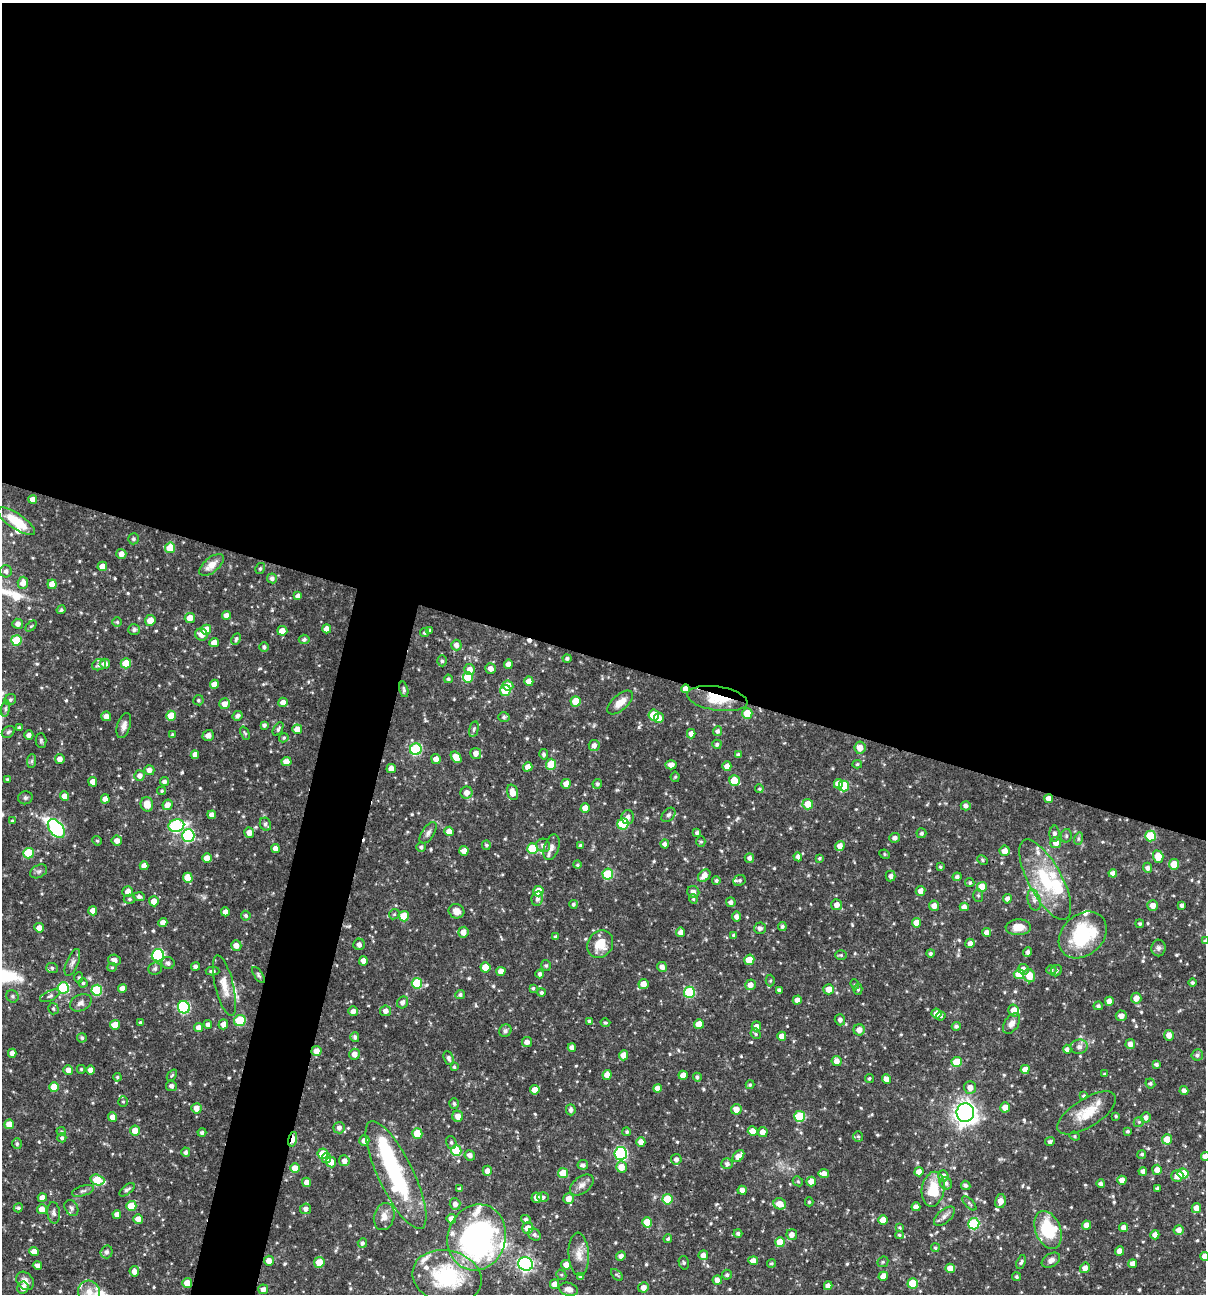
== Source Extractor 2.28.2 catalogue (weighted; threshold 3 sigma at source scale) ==
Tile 3 of 4 x 4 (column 3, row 1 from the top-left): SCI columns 2656-3859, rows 3876-5167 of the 5187 x 5168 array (HDU 1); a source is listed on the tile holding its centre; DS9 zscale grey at full resolution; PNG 1208 x 1296 px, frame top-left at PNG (2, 3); each listed source drawn as its Kron ellipse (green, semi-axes under 4 px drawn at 4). Shown black and unused: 54% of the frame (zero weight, under 3 of 4 exposures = <1% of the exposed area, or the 3 px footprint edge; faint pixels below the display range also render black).
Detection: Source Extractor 2.28.2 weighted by HDU 2 'WHT'; one run over the whole footprint, this tile lists its part. Background 0.064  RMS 0.0036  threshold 0.0161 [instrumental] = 3 sigma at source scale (4.5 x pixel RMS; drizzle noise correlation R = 1.50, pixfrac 1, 0.05/0.05 arcsec/px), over >= 5 px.
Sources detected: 638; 2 inside a brighter object's white glare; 2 cosmic-ray / hot-pixel residue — neither listed nor drawn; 18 inside a brighter listed object's ellipse — not listed separately; of the other 616, all 500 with FLUX_AUTO >= 0.459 (the completeness limit of this list) listed and drawn (116 fainter detections not listed), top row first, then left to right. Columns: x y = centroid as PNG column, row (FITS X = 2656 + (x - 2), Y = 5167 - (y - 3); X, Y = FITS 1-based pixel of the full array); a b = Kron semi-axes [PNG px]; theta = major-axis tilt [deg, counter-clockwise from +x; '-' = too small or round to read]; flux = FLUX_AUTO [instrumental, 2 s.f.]
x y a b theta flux
33 499 4 4 - 2.3
16 521 22 7 -34 9.7
133 539 5 5 - 0.83
170 548 5 5 - 8.3
121 554 5 5 - 2.1
211 565 15 7 40 3.7
102 566 5 5 - 2.8
260 569 5 4 - 0.66
6 571 6 6 - 1.2
272 578 5 5 - 1.2
23 583 6 5 - 2.7
52 584 5 4 - 3.3
298 596 4 4 - 1.8
61 610 4 3 - 0.56
226 615 4 4 - 2.1
190 618 5 5 - 3.5
150 620 5 5 - 3.9
117 622 4 4 - 0.57
18 624 5 5 - 1.4
31 626 6 4 44 0.47
327 629 4 4 - 2.3
134 630 6 5 - 1.1
206 630 5 5 - 6.5
429 630 4 4 - 0.5
282 631 5 5 - 3.1
425 633 4 4 - 0.59
201 634 6 6 - 2.5
236 639 6 4 64 0.74
304 639 5 4 - 0.87
16 640 5 5 - 13
214 643 4 4 - 2.9
456 645 5 5 - 1.6
264 647 5 4 - 0.89
567 659 4 4 - 0.88
442 661 5 5 - 0.72
126 663 5 5 - 7.4
105 664 5 5 - 2.1
508 664 4 4 - 2.1
99 665 7 5 21 1.1
491 668 5 5 - 1.8
470 669 5 5 - 2.7
468 677 5 5 - 11
448 679 4 4 - 0.72
529 681 5 4 - 3.1
214 684 4 4 - 2.6
508 686 5 5 - 3.6
404 689 8 4 -76 0.77
685 689 4 4 - 2.2
505 690 5 5 - 11
717 698 30 12 -9 10
10 700 6 5 - 0.77
198 700 5 5 - 0.73
576 701 5 5 - 7.4
283 702 4 4 - 2.2
620 702 16 7 40 3.7
225 704 5 5 - 2.6
6 709 8 4 82 0.79
747 713 5 5 - 7.2
654 715 5 5 - 8.4
106 716 5 4 - 2.5
171 716 5 5 - 5.6
237 716 5 4 - 1.1
504 717 6 5 - 0.58
659 718 5 4 - 3
264 725 4 3 - 0.87
124 726 13 6 71 1.8
19 728 3 3 - 0.6
278 729 7 4 58 0.73
297 729 5 5 - 3.3
474 729 8 4 76 0.78
717 731 5 4 - 1.1
8 732 7 5 34 0.75
245 733 7 4 -66 0.55
691 734 5 4 - 2.2
29 735 4 4 - 1.5
172 735 4 4 - 0.7
208 735 5 5 - 1.4
284 738 5 4 - 0.5
41 740 7 5 -88 0.65
717 744 5 4 - 0.8
594 745 5 5 - 1.9
860 748 6 5 - 3.4
416 749 6 5 - 32
476 753 5 5 - 2.2
544 754 5 4 - 0.86
195 755 4 4 - 2.2
738 755 4 4 - 0.82
456 757 6 4 -53 3.8
60 759 5 5 - 2.3
436 759 5 4 - 2.3
32 761 7 4 89 0.64
286 761 5 4 - 2.7
551 764 5 5 - 9.3
857 764 5 4 - 0.53
671 765 5 4 - 2.1
727 766 5 4 - 2.8
528 767 5 4 - 2.5
391 769 4 4 - 2.4
149 770 5 5 - 2.2
140 776 5 5 - 1.7
675 777 5 4 - 0.47
7 779 4 4 - 0.54
734 781 5 5 - 6.7
93 782 5 4 - 2.7
164 782 4 4 - 1.2
566 784 5 4 - 2.5
597 784 5 4 - 0.8
838 784 5 4 - 3.9
844 786 5 5 - 12
759 789 4 4 - 0.57
162 791 4 4 - 0.53
512 792 8 5 -74 3.3
466 793 6 6 - 2.2
64 796 4 4 - 2.5
25 798 7 6 - 0.87
1049 798 4 4 - 2.2
105 799 4 4 - 2.2
147 804 7 6 - 4.2
808 804 5 5 - 5.1
168 805 5 5 - 2.3
966 806 5 4 - 1.3
585 808 5 4 - 4.1
212 815 4 4 - 2
668 815 8 5 47 1.1
628 817 7 6 - 1.5
12 821 4 3 - 0.52
265 824 6 5 - 1
623 824 5 5 - 19
176 826 8 6 13 39
56 829 10 7 -50 60
449 831 5 4 - 2.7
249 833 5 5 - 2.4
428 833 12 6 56 1.4
697 833 4 4 - 0.84
921 833 5 5 - 0.8
1054 834 8 5 88 1.1
188 836 6 6 - 39
1066 836 7 5 78 0.76
1150 836 5 5 - 13
895 838 5 4 - 1.3
1078 839 6 4 72 0.59
117 840 5 5 - 2
97 841 5 4 - 0.49
701 841 5 4 - 0.56
1056 843 5 5 - 2.5
665 844 4 4 - 1.3
486 845 4 4 - 0.62
543 845 7 6 - 1.6
580 845 4 3 - 0.59
840 846 5 5 - 2.5
421 847 5 5 - 0.83
551 847 13 7 73 1.9
275 849 4 4 - 2.2
532 849 5 5 - 13
464 851 5 4 - 2.4
1005 851 5 5 - 2.9
28 853 5 5 - 12
885 854 5 4 - 0.51
798 857 4 4 - 1.2
1158 857 6 5 - 5.5
207 858 5 4 - 3.3
749 858 5 5 - 1.3
819 858 4 4 - 0.53
982 860 5 4 - 0.52
1174 864 5 5 - 6.2
577 865 4 4 - 0.52
144 866 4 4 - 2.3
940 867 4 3 - 0.57
1148 868 5 4 - 1.2
39 871 9 6 29 1
1113 873 4 4 - 1.9
608 874 5 5 - 16
704 876 7 5 47 2.9
891 876 5 5 - 1.4
957 877 4 4 - 0.94
188 878 5 5 - 5
716 880 4 4 - 0.7
740 880 6 5 - 0.74
1045 880 45 16 -61 21
970 883 4 4 - 0.57
982 887 5 5 - 7.9
538 891 5 5 - 6.5
920 891 5 5 - 2.2
128 892 5 5 - 2.6
693 892 6 5 - 1.6
978 895 6 5 - 0.67
139 897 6 4 -5 1.2
129 899 6 4 0 0.56
537 899 7 5 78 1.4
693 899 4 4 - 0.46
1007 899 4 4 - 1.4
1034 900 11 6 -75 1.7
154 901 5 5 - 2.8
731 902 5 4 - 1.3
573 904 4 4 - 0.69
837 905 5 5 - 2.3
1153 905 5 5 - 2.4
1182 905 4 4 - 1.2
934 906 5 5 - 2.3
964 907 4 4 - 2
93 911 5 4 - 2.5
456 911 8 7 - 2.6
225 912 4 4 - 2.5
394 914 5 4 - 0.55
246 916 5 4 - 0.79
404 916 5 5 - 7.6
736 916 5 4 - 1.4
163 923 4 4 - 2.4
916 923 4 4 - 4
1140 924 4 4 - 0.64
782 926 4 4 - 0.74
1018 927 12 8 3 4
39 928 5 4 - 2.6
760 928 5 5 - 1.3
463 932 5 5 - 2.4
681 932 5 4 - 2.1
987 932 4 4 - 1.8
734 935 3 3 - 0.78
1083 935 26 20 42 25
556 937 4 3 - 0.79
1205 941 4 4 - 0.52
970 943 5 4 - 1.8
359 944 5 5 - 1.2
600 944 14 12 55 6.9
236 945 5 5 - 2.3
1158 948 8 7 - 1.2
1028 952 5 4 - 1.1
930 953 4 4 - 0.71
158 955 6 6 - 44
841 955 6 5 - 0.62
115 960 6 5 - 1.8
749 960 5 5 - 6
363 961 5 4 - 2.3
72 963 14 6 67 1.5
168 963 6 6 - 1.1
546 965 5 4 - 0.65
196 966 4 4 - 1.1
112 967 5 4 - 0.47
485 967 5 5 - 7.1
662 967 5 5 - 1.8
52 968 6 5 - 0.85
155 969 7 6 - 0.94
1023 969 5 5 - 2.1
1051 970 5 4 - 0.65
212 971 7 3 -1 0.88
501 971 4 4 - 2.5
1056 971 6 5 - 0.65
540 974 4 4 - 0.91
1019 974 5 5 - 6.1
258 975 9 4 -57 0.69
1029 976 7 6 - 6.2
79 977 5 4 - 0.52
770 981 6 4 88 0.54
83 983 4 4 - 0.67
417 983 5 5 - 13
1192 983 4 4 - 0.65
643 984 5 5 - 3.9
855 984 5 4 - 0.47
224 985 31 9 -76 4.9
750 985 5 5 - 2.5
63 988 5 5 - 27
122 988 4 4 - 2.5
533 988 3 3 - 0.63
829 989 5 5 - 3.5
858 989 5 4 - 0.65
97 990 5 5 - 21
779 990 4 3 - 0.8
689 992 5 5 - 22
541 993 4 4 - 0.72
460 995 5 4 - 0.77
12 996 6 6 - 0.76
50 996 10 5 25 0.97
1136 998 5 5 - 2.5
797 1000 4 4 - 1.8
1109 1001 4 4 - 2.5
403 1002 6 5 - 1.5
81 1003 11 8 26 1.7
1098 1006 5 4 - 0.79
184 1007 6 6 - 36
53 1009 6 5 - 0.68
1014 1010 6 5 - 2.8
353 1011 5 4 - 1.6
386 1011 5 5 - 2
936 1013 5 5 - 2.5
941 1016 4 4 - 0.48
1121 1016 5 5 - 2.1
840 1020 5 5 - 1.3
240 1021 6 5 - 17
590 1021 4 4 - 0.73
140 1023 4 3 - 0.74
605 1023 5 4 - 0.54
1012 1023 11 7 57 2.1
208 1024 4 4 - 1.4
223 1024 5 5 - 2.1
699 1024 5 5 - 4.8
115 1025 5 5 - 4.6
756 1026 5 4 - 2.1
956 1026 4 4 - 0.91
198 1028 4 4 - 2.2
859 1030 5 5 - 2.5
505 1031 6 6 - 0.82
756 1034 5 5 - 0.68
1169 1035 5 5 - 2.4
782 1036 4 4 - 2.3
355 1037 5 4 - 0.9
82 1038 5 4 - 0.75
527 1042 5 5 - 1.6
1130 1044 5 5 - 2
572 1047 4 4 - 1.6
1079 1047 8 7 - 1.7
1067 1049 4 4 - 1.3
316 1051 5 5 - 3
12 1053 4 4 - 2.2
354 1054 5 5 - 2.3
624 1055 5 4 - 3.6
1197 1055 6 5 - 1
449 1058 7 4 -69 1
837 1061 5 5 - 2.2
957 1062 5 5 - 9.1
1156 1065 4 3 - 0.78
454 1067 4 3 - 0.57
81 1069 4 3 - 0.52
1025 1069 4 4 - 2.6
68 1070 5 4 - 2.2
91 1070 4 4 - 2.3
1104 1074 4 3 - 0.51
172 1075 6 3 53 0.49
607 1075 5 4 - 2.9
683 1075 4 4 - 3.4
117 1077 4 4 - 0.64
697 1077 4 4 - 0.79
869 1078 4 4 - 0.63
886 1079 5 4 - 2.3
1150 1083 5 4 - 0.71
750 1085 4 4 - 0.61
171 1086 5 5 - 1.2
54 1087 5 5 - 7.7
970 1087 6 6 - 2.7
657 1088 4 4 - 2.5
535 1090 5 4 - 2.6
1184 1090 4 4 - 1.5
1084 1096 4 4 - 0.72
123 1101 5 4 - 0.49
454 1104 5 5 - 0.73
1005 1107 5 5 - 3.5
196 1108 5 5 - 2.5
736 1109 5 5 - 2.8
571 1110 6 5 - 1.3
965 1113 9 9 - 230
1087 1113 33 14 32 8.9
458 1116 5 5 - 2.7
800 1116 5 5 - 19
1116 1116 3 3 - 0.51
113 1117 5 4 - 2.4
1146 1117 5 5 - 1.6
1139 1122 5 4 - 0.6
9 1124 5 4 - 3.9
339 1128 6 5 - 1.5
61 1131 4 4 - 0.46
135 1131 5 5 - 4
753 1131 5 5 - 3.7
1128 1131 4 4 - 0.67
202 1132 4 4 - 0.9
627 1132 4 4 - 0.69
763 1132 5 5 - 2.4
417 1133 5 5 - 7.8
858 1136 5 5 - 0.61
1075 1136 5 4 - 0.47
62 1138 4 4 - 0.74
293 1139 7 4 75 9.6
1167 1139 5 5 - 5.2
364 1141 5 5 - 2.4
451 1142 6 5 - 0.72
641 1142 4 4 - 2.6
1050 1142 5 4 - 0.93
17 1144 5 5 - 0.7
456 1151 5 5 - 12
186 1152 5 4 - 1.1
621 1153 6 6 - 43
323 1154 5 5 - 6.6
1142 1154 4 4 - 0.64
470 1155 5 5 - 1.5
738 1156 7 5 47 3.1
1205 1156 4 4 - 2
326 1158 5 4 - 1.5
676 1159 5 5 - 1.3
344 1161 5 5 - 1.9
331 1162 5 5 - 3.3
727 1164 5 5 - 1.3
583 1165 5 4 - 1
621 1167 5 5 - 3.6
295 1168 5 4 - 4.3
1157 1170 5 5 - 2.3
487 1171 5 4 - 2
1143 1171 4 4 - 1.3
919 1172 4 4 - 2.4
563 1173 5 5 - 6.4
824 1173 5 4 - 2.1
1183 1174 5 5 - 9.3
396 1175 59 17 -64 36
943 1176 5 5 - 2.1
1177 1176 6 5 - 2.8
97 1180 7 5 -18 12
1122 1180 4 4 - 2.3
798 1181 5 4 - 0.5
307 1182 4 4 - 2.2
811 1182 5 5 - 3.3
946 1183 6 6 - 1.1
1101 1184 4 4 - 1.2
582 1185 13 8 38 2.1
966 1185 5 4 - 0.9
1157 1188 3 3 - 0.56
460 1189 4 4 - 1
933 1189 17 11 79 10
127 1190 9 4 40 0.99
742 1190 4 4 - 2.6
83 1191 11 5 17 1.1
543 1197 6 5 - 0.67
42 1198 4 4 - 2.4
537 1198 5 5 - 2.6
569 1199 5 5 - 2.8
667 1199 5 5 - 11
1000 1201 7 5 77 3.4
809 1202 4 4 - 0.52
969 1203 9 3 -46 0.62
455 1204 5 5 - 1.8
780 1204 6 5 - 3.6
131 1206 5 5 - 8.3
916 1207 4 4 - 2.2
18 1208 5 4 - 0.73
71 1208 8 6 -60 0.99
1196 1208 5 4 - 2.6
42 1209 5 5 - 2.8
306 1209 5 5 - 1.4
54 1213 11 6 -85 1.3
117 1214 4 4 - 2.3
384 1216 13 10 76 2.6
944 1216 12 6 41 1.6
138 1219 5 5 - 2.6
451 1219 5 4 - 2.5
526 1219 5 4 - 1
883 1220 5 4 - 4.6
647 1222 5 5 - 6.8
974 1224 5 5 - 24
1086 1225 4 4 - 2.3
528 1228 6 6 - 3.3
900 1228 4 4 - 0.56
1124 1228 4 4 - 2.2
1048 1230 20 12 -69 16
1179 1230 5 5 - 2.2
738 1233 4 4 - 0.82
534 1235 7 5 -45 1
792 1235 5 5 - 2.4
899 1235 4 4 - 0.56
1155 1235 4 4 - 2.2
477 1237 33 29 72 98
668 1239 4 4 - 0.51
780 1242 5 5 - 7.7
362 1243 5 4 - 1
935 1248 4 4 - 0.55
1119 1251 5 4 - 2.7
34 1252 5 4 - 2.6
107 1252 6 6 - 1.3
579 1254 21 10 -87 4
703 1255 5 5 - 2.2
621 1256 5 4 - 1.7
1205 1256 4 4 - 2.5
1051 1260 10 6 32 1.8
269 1261 5 5 - 2.5
753 1261 5 4 - 2.8
319 1262 5 5 - 5
883 1262 6 5 - 0.57
1021 1262 7 4 71 0.67
684 1263 7 5 -75 0.61
771 1263 4 4 - 0.48
526 1264 7 6 - 80
1133 1264 4 4 - 2.2
37 1265 4 4 - 1.3
566 1265 5 5 - 2.5
950 1268 5 4 - 2.8
1085 1268 5 5 - 2
134 1271 5 5 - 1.9
561 1275 5 4 - 0.49
617 1275 7 3 -45 0.49
727 1275 5 5 - 0.78
883 1276 5 4 - 2.9
447 1277 35 26 -14 30
581 1277 4 4 - 1
1017 1277 4 4 - 0.59
717 1280 5 4 - 1.8
25 1281 10 7 -51 2.1
187 1283 5 4 - 4
913 1283 5 5 - 9.1
555 1284 5 4 - 2.6
828 1286 4 4 - 2.1
643 1287 5 5 - 2.2
23 1288 6 5 - 2.2
263 1289 5 4 - 1.6
569 1289 10 6 -15 1.9
89 1292 11 11 - 3.4
Overlapping masked pixels (flux is a lower limit): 6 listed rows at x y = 685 689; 717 698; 1049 798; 316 1051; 293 1139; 187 1283
Isophote crosses this tile's border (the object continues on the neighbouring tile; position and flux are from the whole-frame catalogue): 4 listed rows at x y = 1205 941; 1205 1156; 1205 1256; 89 1292